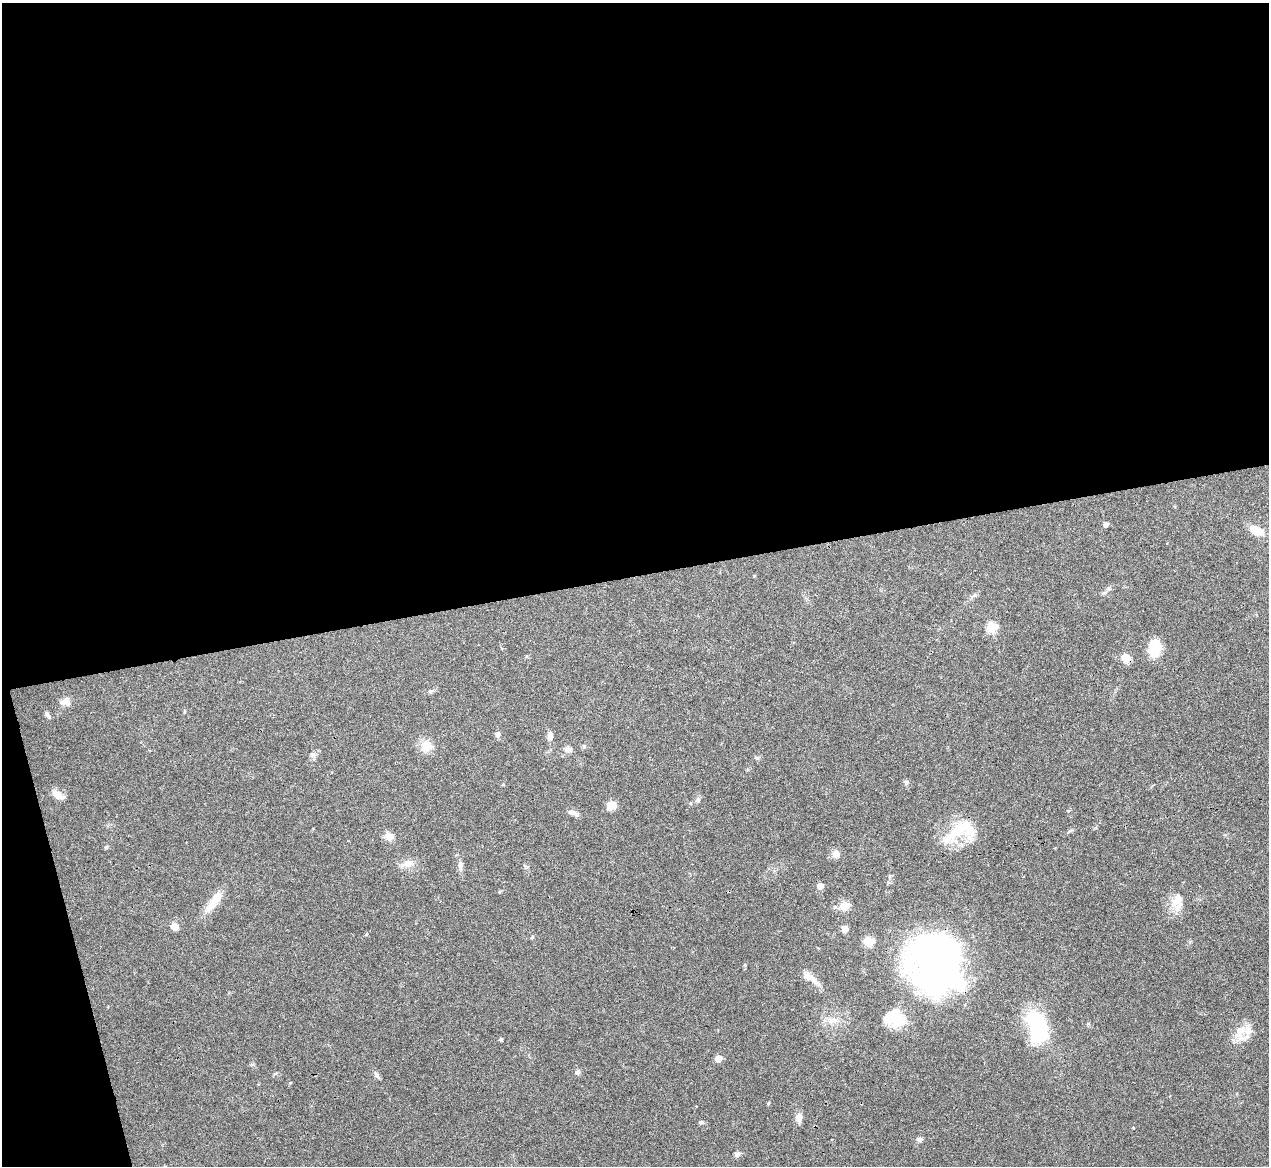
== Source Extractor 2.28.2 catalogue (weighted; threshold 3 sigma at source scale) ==
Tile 1 of 4 x 4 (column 1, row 1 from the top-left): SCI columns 485-1751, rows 4400-5563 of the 5705 x 5824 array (HDU 1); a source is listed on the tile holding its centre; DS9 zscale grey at full resolution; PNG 1271 x 1168 px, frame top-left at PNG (2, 3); no overlay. Shown black and unused: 52% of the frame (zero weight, under 3 of 6 exposures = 23% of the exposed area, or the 3 px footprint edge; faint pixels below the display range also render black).
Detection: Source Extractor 2.28.2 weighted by HDU 2 'WHT'; one run over the whole footprint, this tile lists its part. Background 0.0845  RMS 0.0046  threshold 0.0187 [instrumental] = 3 sigma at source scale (4.09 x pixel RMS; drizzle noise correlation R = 1.36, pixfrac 0.8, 0.05/0.05 arcsec/px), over >= 5 px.
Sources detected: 58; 3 inside a brighter object's white glare — not listed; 1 inside a brighter listed object's ellipse — not listed separately; the other 54 listed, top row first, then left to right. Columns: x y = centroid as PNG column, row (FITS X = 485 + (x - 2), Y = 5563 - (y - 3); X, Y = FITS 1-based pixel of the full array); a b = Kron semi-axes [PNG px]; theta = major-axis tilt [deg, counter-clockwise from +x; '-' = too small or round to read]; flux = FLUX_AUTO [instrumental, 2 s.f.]
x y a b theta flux
1106 524 4 4 - 2.1
1256 530 19 11 -25 4.9
1109 588 6 4 0 0.72
974 595 7 4 35 0.91
991 627 6 5 - 23
502 648 4 3 - 0.37
1155 648 18 13 83 10
1126 658 8 7 - 6.5
431 691 6 5 - 0.65
65 702 14 10 1 3.1
47 715 10 5 -50 1.2
498 734 7 6 - 1.4
550 736 10 6 86 2.4
427 746 15 14 - 5.2
568 749 11 7 -7 1.6
312 755 9 7 -27 1.4
757 758 7 5 6 0.73
906 782 6 5 - 0.96
58 795 16 8 -25 3.7
698 799 8 6 75 1
611 805 9 8 - 4.2
1068 811 5 3 - 0.41
572 812 13 6 -6 1.9
960 830 50 20 26 19
389 836 8 7 - 4
106 847 5 5 - 0.61
836 854 10 9 - 2.8
408 864 15 9 13 3.6
460 865 11 6 89 1.6
890 876 6 4 89 0.58
820 886 5 4 - 4.7
214 901 33 10 54 7.2
1177 902 25 14 83 6.4
844 906 5 5 - 15
174 926 8 7 - 3.1
845 929 7 6 - 2.4
868 941 6 5 - 19
941 956 62 44 -30 140
745 965 6 4 -90 0.5
811 978 27 8 -34 4.1
833 1020 17 8 15 4
896 1021 32 14 -13 10
1038 1026 26 15 -77 47
1239 1035 15 11 -71 5
501 1039 4 4 - 0.69
718 1059 5 5 - 6.2
578 1072 7 6 - 1.2
275 1074 6 4 20 0.51
377 1075 9 6 -42 1.1
290 1083 4 3 - 0.43
799 1118 10 7 -90 3
701 1122 6 5 - 0.67
919 1139 8 6 7 1.3
737 1154 8 7 - 1.2
Overlapping masked pixels (flux is a lower limit): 1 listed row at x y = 1126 658
Unlisted compact peaks at least as high as the median listed source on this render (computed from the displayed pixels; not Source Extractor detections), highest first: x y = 584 746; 768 1103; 1133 1128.